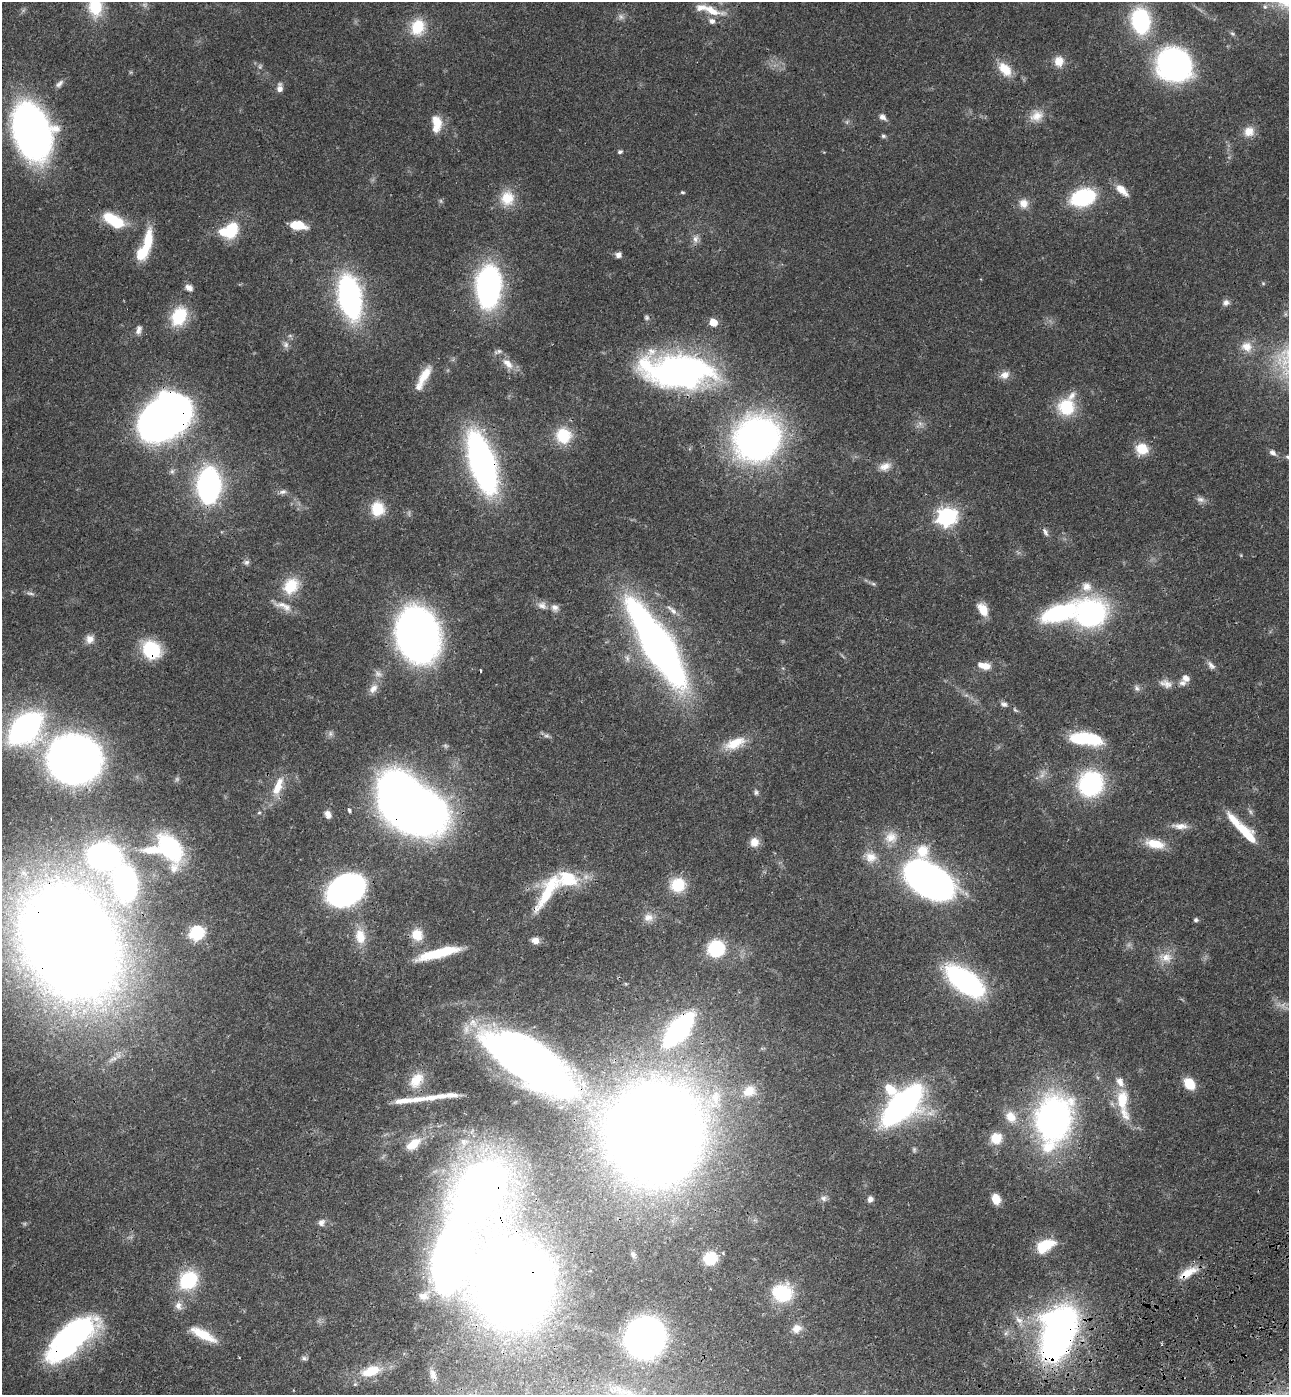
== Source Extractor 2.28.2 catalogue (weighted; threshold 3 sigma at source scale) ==
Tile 6 of 4 x 4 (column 2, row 2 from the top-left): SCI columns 1630-2916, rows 2898-4290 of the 5705 x 5793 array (HDU 1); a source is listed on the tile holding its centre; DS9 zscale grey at full resolution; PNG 1291 x 1397 px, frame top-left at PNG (2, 2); no overlay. Shown black and unused: <1% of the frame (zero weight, under 3 of 4 exposures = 6% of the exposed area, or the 3 px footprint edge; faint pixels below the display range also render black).
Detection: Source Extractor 2.28.2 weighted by HDU 2 'WHT'; one run over the whole footprint, this tile lists its part. Background 0.067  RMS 0.0035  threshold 0.0156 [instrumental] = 3 sigma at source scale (4.5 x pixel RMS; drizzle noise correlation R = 1.50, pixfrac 1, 0.05/0.05 arcsec/px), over >= 5 px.
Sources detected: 189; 6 too faint to see at this stretch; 8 inside a brighter object's white glare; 1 cosmic-ray / hot-pixel residue — not listed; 14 inside a brighter listed object's ellipse — not listed separately; the other 160 listed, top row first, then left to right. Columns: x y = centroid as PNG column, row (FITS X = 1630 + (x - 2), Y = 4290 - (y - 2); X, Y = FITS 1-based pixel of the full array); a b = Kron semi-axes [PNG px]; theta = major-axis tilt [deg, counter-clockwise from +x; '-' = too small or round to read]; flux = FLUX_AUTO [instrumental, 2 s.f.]
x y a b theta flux
95 6 25 17 -85 13
712 11 33 11 -17 7
621 17 9 6 -74 1.3
1140 21 24 17 -82 36
417 27 20 16 70 10
1059 61 14 13 - 3.9
1174 65 28 26 -24 97
1005 69 21 13 -48 6.6
59 84 12 6 45 1.4
280 88 11 7 87 1.9
1037 116 19 14 26 4.7
883 117 9 6 -34 1.6
437 124 20 11 -88 6
1249 131 14 13 - 4
32 132 41 27 -70 180
883 136 7 5 -16 0.65
620 152 6 5 - 0.68
1122 190 18 8 -42 4.3
683 192 5 4 - 0.5
1083 197 17 11 16 43
507 198 21 19 82 8
1023 203 13 12 - 3.3
114 221 22 11 -30 16
297 225 15 8 -8 9.2
232 229 22 14 68 11
695 239 12 8 73 2
148 241 33 11 82 10
618 255 6 6 - 1.5
489 287 36 20 86 92
189 288 10 7 -25 1.7
350 297 30 15 -80 110
1226 303 10 8 24 1.6
179 316 22 16 62 14
646 317 7 6 - 0.74
713 322 5 5 - 8.8
139 330 12 7 76 1.6
286 345 10 8 -68 1.4
1247 347 16 14 -28 4.3
508 363 19 10 -44 4.2
678 371 70 32 -4 140
424 375 27 10 59 6.1
1005 375 14 10 26 2.6
1066 407 20 19 - 14
163 418 36 26 37 370
563 436 21 20 - 11
757 439 38 35 50 160
1142 449 13 12 - 7.3
1273 453 8 6 -42 1.4
1288 457 6 4 -30 0.56
482 463 37 14 -73 200
885 466 16 9 17 3.1
172 471 7 6 - 0.95
209 485 19 12 87 140
283 492 10 6 16 1.3
1200 499 12 8 -8 1.5
378 509 15 14 - 9
947 516 8 7 - 180
1045 532 13 5 -64 1.2
246 562 8 7 - 1
873 584 7 5 -29 0.64
291 586 21 16 52 11
1086 586 16 13 -25 4.3
30 593 12 5 -11 0.97
542 605 13 10 -25 2.2
286 607 13 11 -37 3.2
555 608 10 9 - 1.8
672 610 19 6 -41 2.4
983 610 15 9 -63 5.5
1059 612 48 20 20 35
1090 613 21 19 21 82
417 635 32 25 -78 310
90 639 11 10 - 2.5
658 646 62 16 -58 340
151 650 18 15 -45 20
1211 665 14 7 -49 1.6
984 666 17 8 -12 3.9
378 674 11 8 -32 1.6
1185 678 9 9 - 2.4
1166 684 18 10 -20 3
1137 688 10 7 -63 1.2
373 689 15 9 51 2.6
1004 704 9 7 -24 1.1
1015 710 8 4 -36 0.57
25 728 27 18 45 120
330 734 9 6 -90 1
1079 738 26 13 10 14
735 743 31 13 23 8.6
74 759 38 35 -9 210
1091 784 24 23 - 42
278 786 29 11 69 6.9
756 792 9 5 -84 0.83
349 810 5 4 - 0.94
415 811 37 27 -11 350
259 812 6 4 2 0.43
328 814 9 7 -66 1.8
1180 826 22 8 -3 3.2
1246 833 36 11 -46 12
891 837 18 17 - 5.4
754 842 11 10 - 3.3
1155 844 25 11 -12 7.1
170 848 30 18 -60 39
922 851 18 16 80 8.2
104 856 21 17 1 120
871 857 16 13 -9 4.4
929 881 35 21 -31 270
126 883 40 27 -85 71
678 885 16 15 - 11
346 890 23 17 30 200
548 890 53 15 59 17
648 918 14 11 0 2.9
1196 920 5 4 - 0.86
196 933 7 6 - 67
417 935 15 13 -55 5.9
360 936 22 14 -81 7
69 940 73 54 -64 1100
535 941 10 7 -14 2.3
716 948 15 14 - 21
433 954 36 10 19 12
1166 957 16 12 -14 4.4
965 981 28 13 -36 100
678 1029 23 10 50 120
527 1060 78 30 -34 230
416 1080 22 15 55 6.7
1189 1084 12 9 -51 8.4
890 1089 17 11 -44 6.7
749 1091 18 14 24 5.1
452 1095 15 6 -2 2.7
431 1098 21 7 6 3.2
1122 1100 32 15 90 11
404 1101 25 7 7 4.3
902 1105 31 14 45 140
1011 1117 17 13 -54 5
1053 1119 40 27 79 140
653 1130 59 45 33 800
996 1138 13 12 - 6
413 1144 22 11 35 5.7
914 1150 8 5 -65 0.6
482 1188 38 26 54 350
823 1198 9 8 - 1.3
870 1199 8 7 - 1.3
996 1199 10 8 -71 4.7
321 1222 10 8 64 1.6
1045 1246 23 13 29 10
633 1254 8 5 -63 0.76
710 1258 13 12 - 11
1188 1273 28 10 28 6.1
188 1280 17 14 46 24
512 1283 54 43 -71 660
782 1293 20 18 -6 19
423 1296 15 11 -4 3.3
178 1306 13 9 -72 2.2
1019 1320 14 8 -42 2.8
797 1328 11 10 - 3
1058 1333 44 26 75 180
203 1334 31 9 -28 8.7
72 1337 68 28 44 75
645 1337 31 30 - 91
304 1358 8 5 -16 0.86
371 1371 29 14 18 10
433 1374 15 8 -74 2
Overlapping masked pixels (flux is a lower limit): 14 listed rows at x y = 1174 65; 163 418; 482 463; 151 650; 1091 784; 415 811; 69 940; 678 1029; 653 1130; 482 1188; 1188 1273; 512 1283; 1058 1333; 72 1337
Isophote crosses this tile's border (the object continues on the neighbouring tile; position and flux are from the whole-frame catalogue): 3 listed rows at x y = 95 6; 1174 65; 1288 457